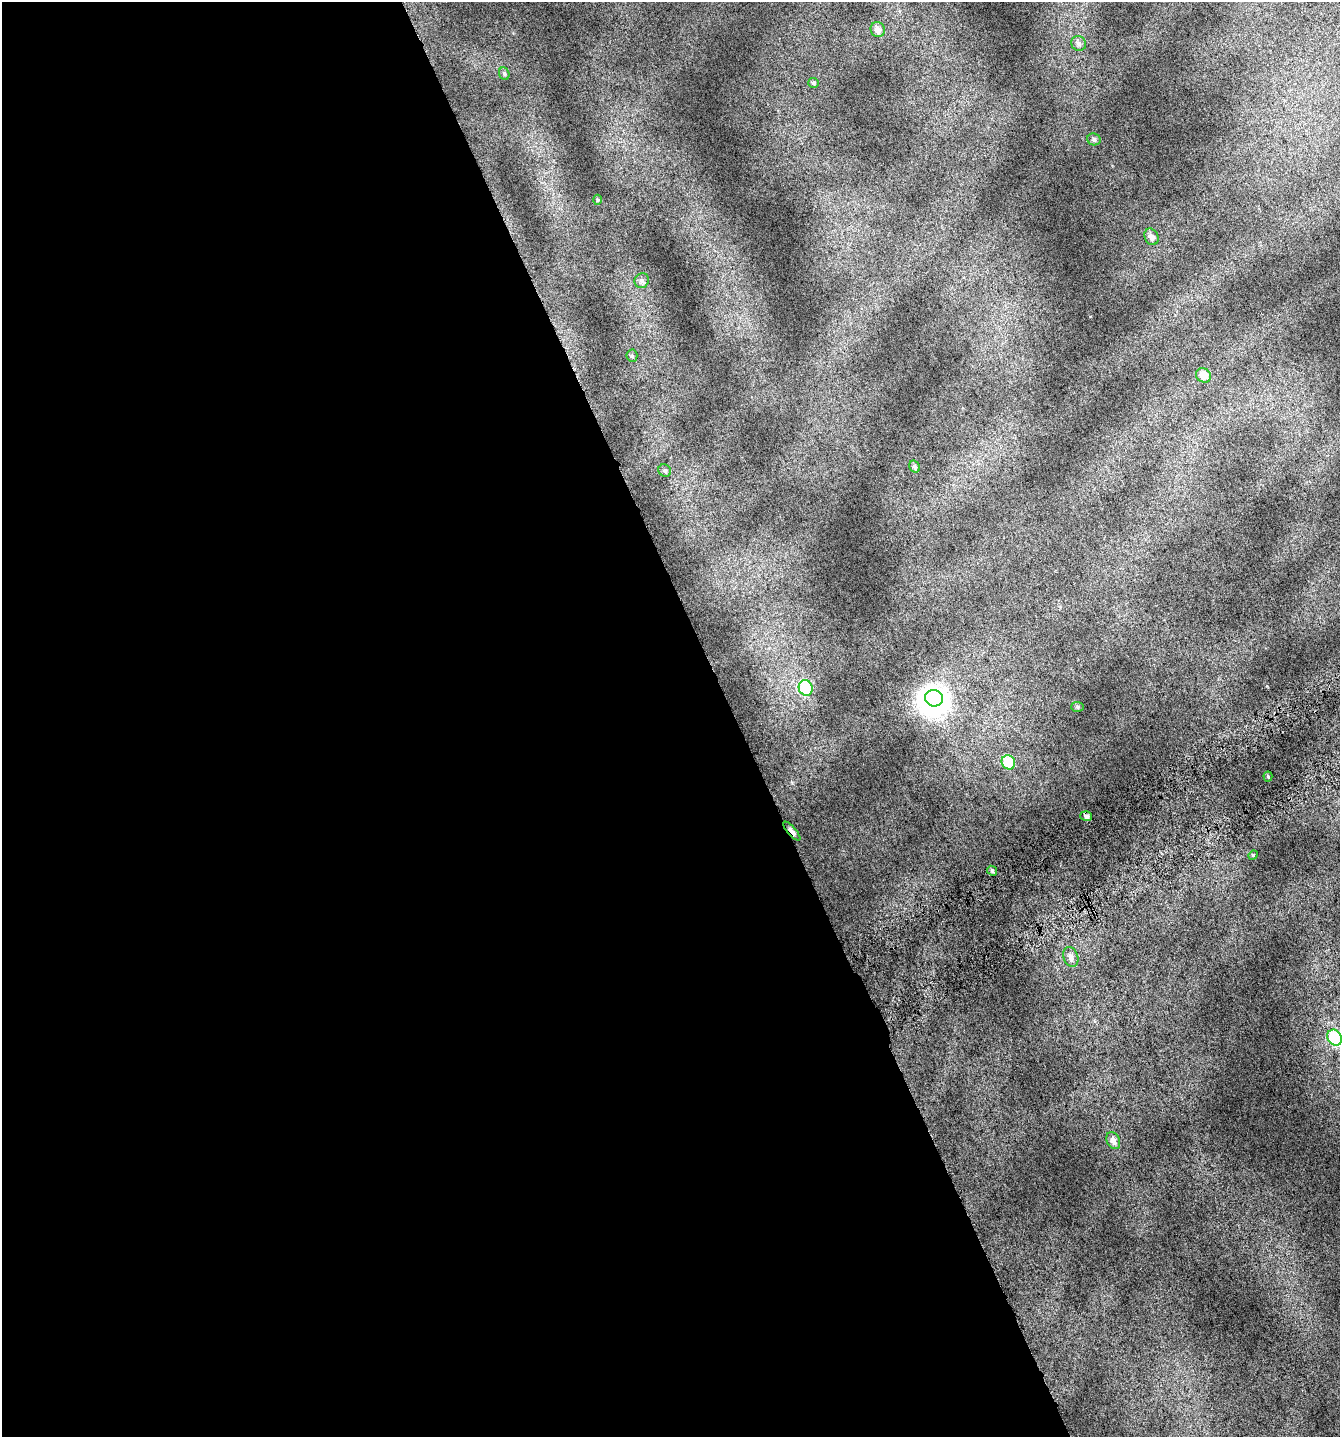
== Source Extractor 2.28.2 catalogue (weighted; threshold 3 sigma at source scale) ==
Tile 9 of 4 x 4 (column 1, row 3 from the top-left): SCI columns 216-1553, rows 1485-2919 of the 5741 x 5854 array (HDU 1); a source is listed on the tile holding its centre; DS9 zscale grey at full resolution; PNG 1342 x 1439 px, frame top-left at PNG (2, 2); each listed source drawn as its Kron ellipse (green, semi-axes under 4 px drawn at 4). Shown black and unused: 55% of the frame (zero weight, under 4 of 7 exposures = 2% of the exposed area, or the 3 px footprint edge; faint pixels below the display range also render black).
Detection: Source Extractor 2.28.2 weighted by HDU 2 'WHT'; one run over the whole footprint, this tile lists its part. Background 0.073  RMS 0.047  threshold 0.192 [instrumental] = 3 sigma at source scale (4.09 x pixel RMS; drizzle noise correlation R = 1.36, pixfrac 0.8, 0.0396/0.0396 arcsec/px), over >= 5 px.
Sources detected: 25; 1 inside a brighter object's white glare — neither listed nor drawn; the other 24 listed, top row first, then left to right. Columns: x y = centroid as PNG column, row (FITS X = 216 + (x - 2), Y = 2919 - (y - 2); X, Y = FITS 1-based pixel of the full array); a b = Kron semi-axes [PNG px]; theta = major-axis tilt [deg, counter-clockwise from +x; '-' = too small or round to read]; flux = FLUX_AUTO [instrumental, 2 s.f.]
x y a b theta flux
878 29 8 7 - 22
1079 43 7 7 - 17
504 74 6 5 - 7.8
814 83 5 5 - 6.6
1094 139 7 6 - 11
597 200 5 3 - 4.5
1151 237 8 6 -65 24
642 281 7 7 - 14
632 356 6 5 - 7.9
1203 375 8 7 - 43
914 467 6 5 - 9.5
665 471 7 6 - 8.7
806 688 8 7 - 260
934 698 9 8 - 2300
1078 707 6 5 - 7.1
1008 762 7 6 - 160
1268 777 5 4 - 5
1086 816 6 5 - 12
792 831 12 3 -49 25
1253 855 5 4 - 5
992 871 5 4 - 7
1071 957 10 7 -71 21
1335 1038 8 7 - 260
1113 1141 9 6 -65 25
Overlapping masked pixels (flux is a lower limit): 1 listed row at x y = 792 831
Isophote crosses this tile's border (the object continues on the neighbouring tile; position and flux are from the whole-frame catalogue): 1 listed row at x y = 1335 1038